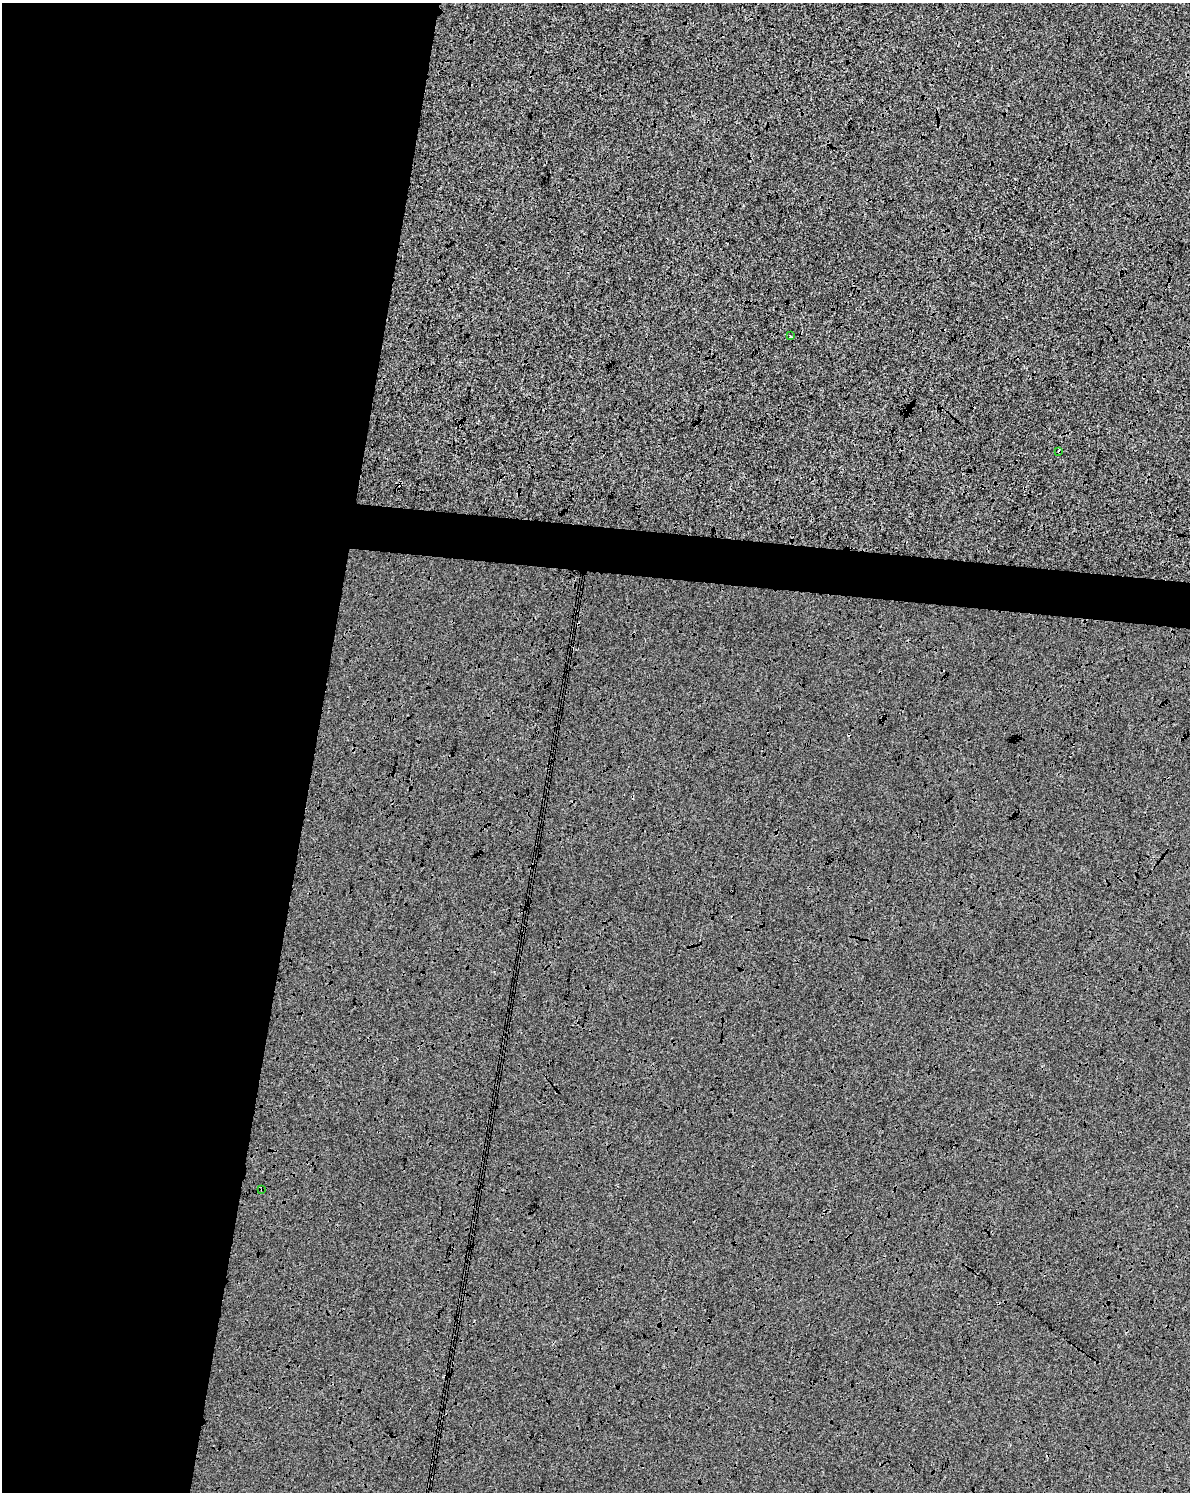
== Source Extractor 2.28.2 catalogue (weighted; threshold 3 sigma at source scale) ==
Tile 5 of 4 x 3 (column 1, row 2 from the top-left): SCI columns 1-1188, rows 1719-3208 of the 4765 x 4983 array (HDU 1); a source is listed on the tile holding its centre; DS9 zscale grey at full resolution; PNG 1192 x 1494 px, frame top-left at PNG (2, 3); each listed source drawn as its Kron ellipse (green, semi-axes under 4 px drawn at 4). Shown black and unused: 30% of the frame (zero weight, under 3 of 4 exposures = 2% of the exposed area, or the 3 px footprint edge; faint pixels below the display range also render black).
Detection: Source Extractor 2.28.2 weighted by HDU 2 'WHT'; one run over the whole footprint, this tile lists its part. Background -2.78e-04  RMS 0.0065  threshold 0.0292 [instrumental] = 3 sigma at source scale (4.5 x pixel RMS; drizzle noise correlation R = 1.50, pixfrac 1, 0.0396/0.0396 arcsec/px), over >= 5 px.
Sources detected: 3; all 3 listed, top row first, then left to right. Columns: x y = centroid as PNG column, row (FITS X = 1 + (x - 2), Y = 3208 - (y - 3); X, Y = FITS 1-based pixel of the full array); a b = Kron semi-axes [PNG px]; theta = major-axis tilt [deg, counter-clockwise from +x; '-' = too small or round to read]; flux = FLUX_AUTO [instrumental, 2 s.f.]
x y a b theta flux
790 336 3 3 - 3.3
1059 452 3 2 - 1
262 1189 3 3 - 0.85
Overlapping masked pixels (flux is a lower limit): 2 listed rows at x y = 1059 452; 262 1189